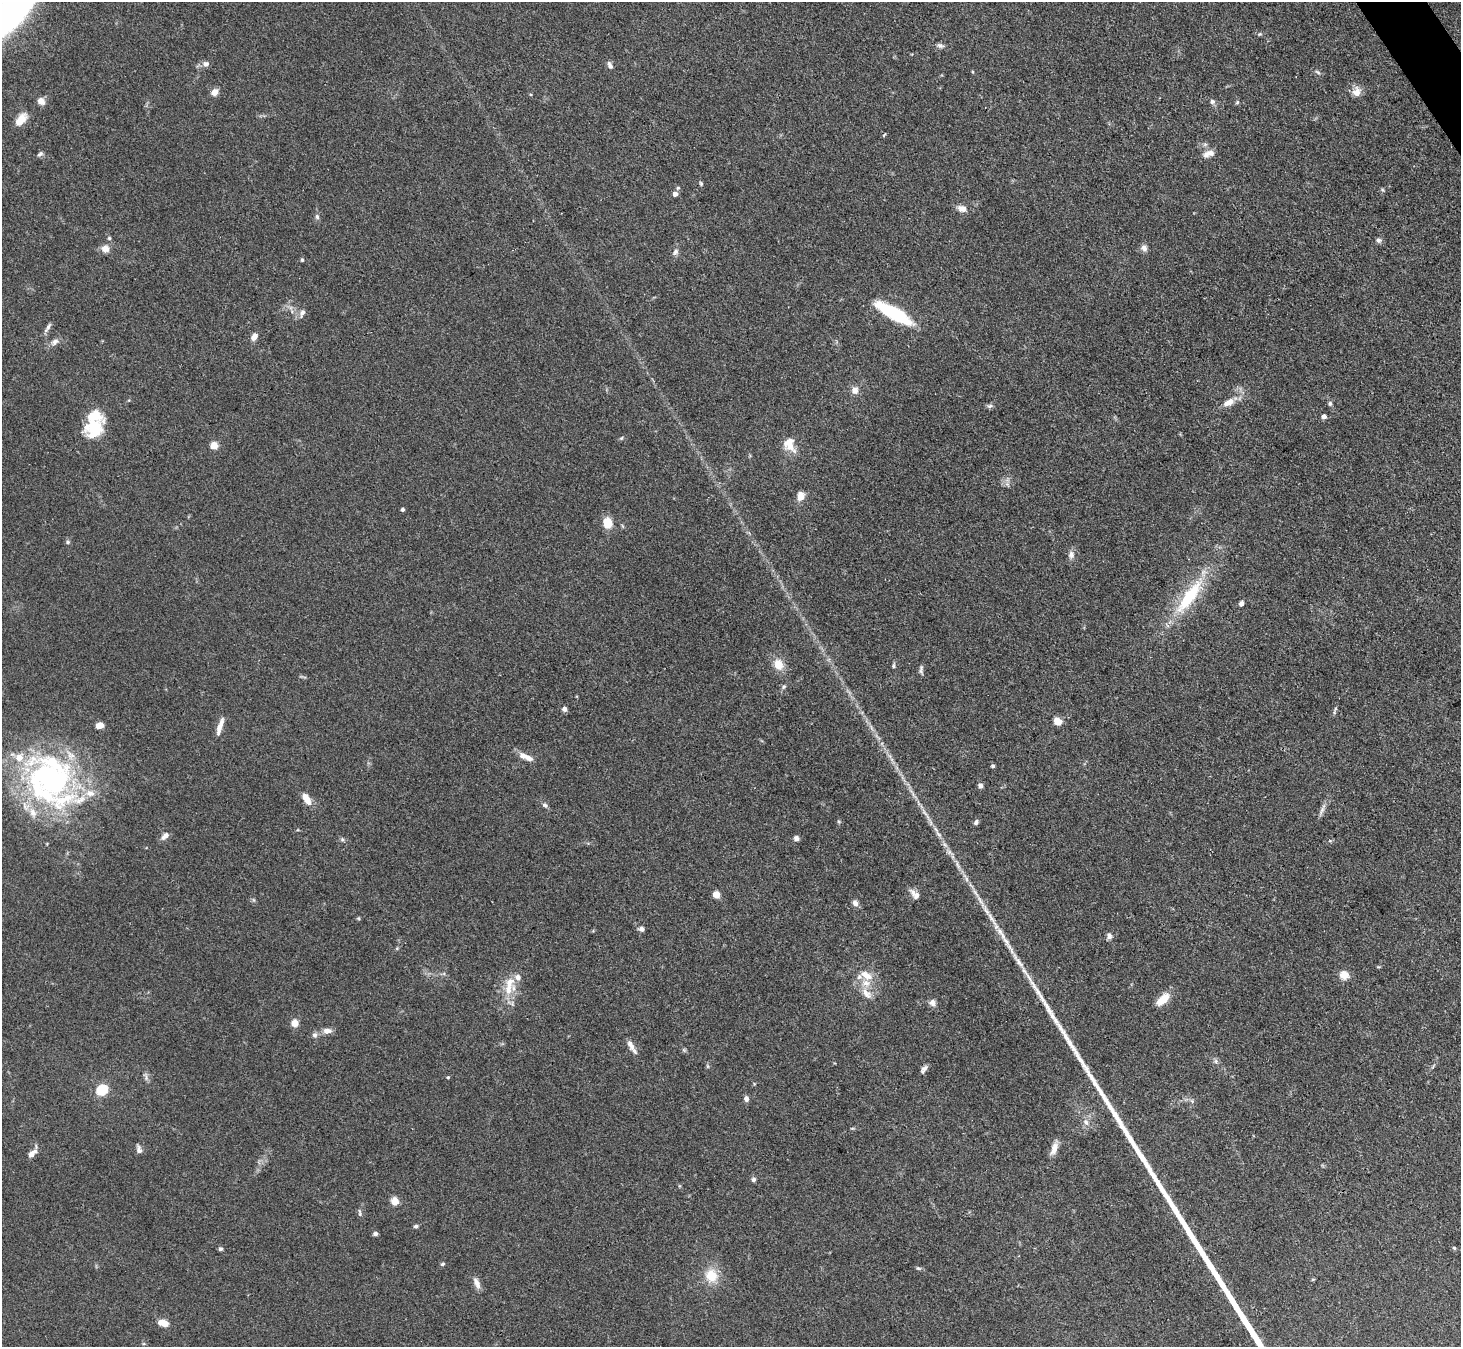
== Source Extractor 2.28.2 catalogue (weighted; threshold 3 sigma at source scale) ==
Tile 10 of 4 x 4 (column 2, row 3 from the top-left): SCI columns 1462-2920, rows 1640-2984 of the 5841 x 5833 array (HDU 1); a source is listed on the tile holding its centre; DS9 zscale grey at full resolution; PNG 1463 x 1349 px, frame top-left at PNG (2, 2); no overlay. Shown black and unused: <1% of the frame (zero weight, under 3 of 4 exposures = <1% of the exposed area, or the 3 px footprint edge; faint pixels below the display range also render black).
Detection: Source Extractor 2.28.2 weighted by HDU 2 'WHT'; one run over the whole footprint, this tile lists its part. Background 0.0864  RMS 0.0056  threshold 0.0254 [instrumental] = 3 sigma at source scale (4.5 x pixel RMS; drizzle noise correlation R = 1.50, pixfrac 1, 0.05/0.05 arcsec/px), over >= 5 px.
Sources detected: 128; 10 inside a brighter listed object's ellipse — not listed separately; the other 118 listed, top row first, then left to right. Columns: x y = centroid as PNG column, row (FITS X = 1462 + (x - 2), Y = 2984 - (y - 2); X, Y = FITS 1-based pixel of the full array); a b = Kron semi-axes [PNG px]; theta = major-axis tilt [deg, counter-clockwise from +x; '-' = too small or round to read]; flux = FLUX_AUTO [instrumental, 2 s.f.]
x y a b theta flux
15 6 70 22 55 230
1260 34 6 5 - 0.85
940 45 10 6 -20 1.8
206 64 8 7 - 2.1
610 65 10 5 -64 2
973 72 5 3 - 0.5
1318 72 8 4 -28 1.2
214 92 9 7 52 3.6
1357 92 13 11 72 4.5
41 101 9 7 -42 3.6
1212 101 6 6 - 1.5
1237 102 6 4 46 0.8
21 119 16 8 50 7.7
884 135 6 3 45 0.58
40 154 8 5 36 1.4
1208 154 15 8 19 3.9
701 183 6 4 -70 0.83
678 188 5 4 - 0.73
1383 190 6 4 -70 0.72
675 194 5 4 - 3.3
962 209 13 8 -21 3.8
317 217 7 5 -73 1.3
109 238 5 5 - 0.78
1379 240 7 6 - 1.5
1144 248 9 8 - 2.4
105 249 10 9 - 4
675 252 9 6 52 1.8
302 260 4 4 - 0.81
302 313 11 7 73 2.4
894 313 41 11 -30 38
48 327 12 5 60 1.9
254 337 8 5 55 4.2
55 342 12 7 40 2.7
855 390 8 8 - 3.6
1228 402 16 8 26 5.4
1330 403 6 6 - 1.2
989 406 8 6 15 1.3
1324 416 4 4 - 2.5
94 429 25 18 48 22
621 438 5 5 - 0.73
214 446 5 5 - 14
790 446 19 12 -39 6.9
1007 484 8 5 -44 1.7
801 496 9 7 -85 5.8
403 509 4 4 - 1.2
608 523 10 8 -75 10
68 542 6 5 - 0.96
1071 555 12 8 86 2.8
1189 596 54 14 54 36
1241 603 6 5 - 2.3
778 665 12 10 -73 8.3
893 666 7 4 84 0.88
921 669 12 4 89 1.5
784 687 6 5 - 1.1
1335 708 7 4 72 0.99
564 709 5 5 - 2.8
1058 722 5 5 - 14
100 726 8 6 6 4.3
220 726 22 6 71 4.7
523 756 12 8 -21 3.9
993 766 4 4 - 1.2
49 780 82 57 -46 150
980 785 6 6 - 1.6
306 799 15 7 -61 6.2
545 805 8 5 -28 1.4
1322 809 20 5 64 2.8
924 812 7 4 -56 1.5
976 822 7 5 53 1.5
938 834 12 5 -46 2.3
165 836 12 7 41 2.9
796 838 6 5 - 2.1
342 840 6 5 - 1
958 865 15 4 -68 2.7
915 894 15 7 -47 3.8
716 895 5 5 - 12
254 900 6 4 -71 0.77
855 903 8 7 - 2.5
358 918 5 5 - 0.63
992 919 34 6 -57 9
642 929 7 6 - 1.7
1109 936 8 6 -67 2.1
1378 967 5 3 - 0.54
866 975 20 10 -31 8.1
1344 975 12 11 - 4.9
509 983 19 12 58 8.8
867 993 18 10 -46 6
1163 999 17 9 45 8.9
932 1002 9 8 - 2.6
295 1023 5 5 - 12
327 1031 11 7 4 3.4
315 1035 8 7 - 1.8
631 1045 16 7 -62 3.8
684 1050 5 5 - 0.8
1216 1061 6 6 - 1.3
707 1066 6 4 -71 0.72
924 1069 12 5 58 2.1
146 1077 14 4 -79 1.8
448 1077 4 4 - 0.74
102 1090 10 8 34 16
746 1099 7 5 -88 2.1
1192 1101 6 5 - 1.1
1086 1122 10 7 -47 2.6
139 1149 11 6 -73 2.1
1054 1149 16 7 68 4.8
32 1153 13 6 41 3.5
753 1179 6 6 - 1.3
395 1201 5 5 - 15
360 1213 11 3 -83 1.1
416 1226 6 5 - 1.1
375 1234 5 4 - 1.7
1454 1248 4 4 - 0.78
220 1249 5 5 - 1.1
442 1264 6 4 17 0.89
918 1268 6 5 - 0.97
711 1276 16 14 -68 12
1313 1279 6 3 19 0.47
477 1283 15 7 -65 3.5
163 1323 10 6 -17 7.1
Isophote crosses this tile's border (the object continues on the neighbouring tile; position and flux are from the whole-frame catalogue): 1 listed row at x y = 15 6